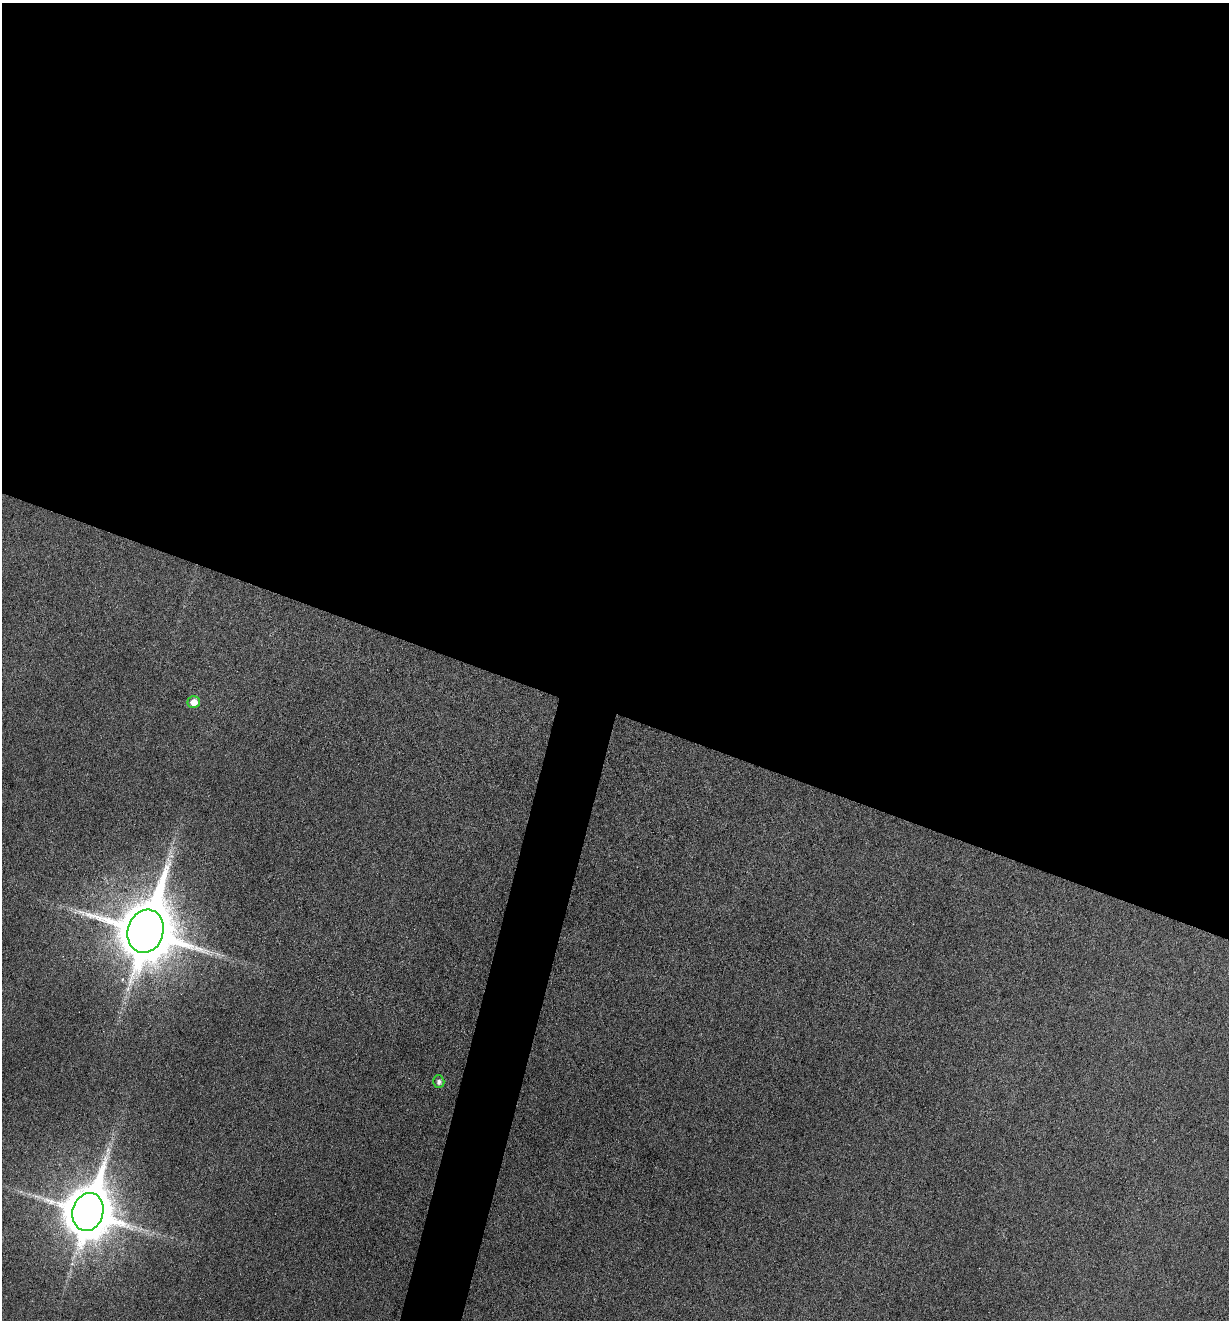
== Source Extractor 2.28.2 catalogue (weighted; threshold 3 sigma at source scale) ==
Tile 3 of 4 x 4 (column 3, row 1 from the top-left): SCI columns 2586-3812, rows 3958-5275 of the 5297 x 5275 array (HDU 1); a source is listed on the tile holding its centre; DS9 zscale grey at full resolution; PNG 1231 x 1322 px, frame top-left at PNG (2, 3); each listed source drawn as its Kron ellipse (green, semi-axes under 4 px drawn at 4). Shown black and unused: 56% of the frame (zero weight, under 3 of 6 exposures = <1% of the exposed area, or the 3 px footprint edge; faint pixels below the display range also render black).
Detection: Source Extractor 2.28.2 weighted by HDU 2 'WHT'; one run over the whole footprint, this tile lists its part. Background 0.0601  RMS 0.0063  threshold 0.0259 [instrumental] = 3 sigma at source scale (4.09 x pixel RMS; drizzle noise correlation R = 1.36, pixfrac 0.8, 0.05/0.05 arcsec/px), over >= 5 px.
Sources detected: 5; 1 too faint to see at this stretch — neither listed nor drawn; the other 4 listed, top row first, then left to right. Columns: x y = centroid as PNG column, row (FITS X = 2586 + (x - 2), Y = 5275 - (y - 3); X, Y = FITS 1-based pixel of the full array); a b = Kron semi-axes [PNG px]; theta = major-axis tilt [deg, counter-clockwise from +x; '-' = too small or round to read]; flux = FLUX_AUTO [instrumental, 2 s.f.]
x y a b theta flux
194 702 6 6 - 6.9
146 931 22 18 74 4300
439 1082 6 5 - 2.2
88 1212 19 15 75 2900